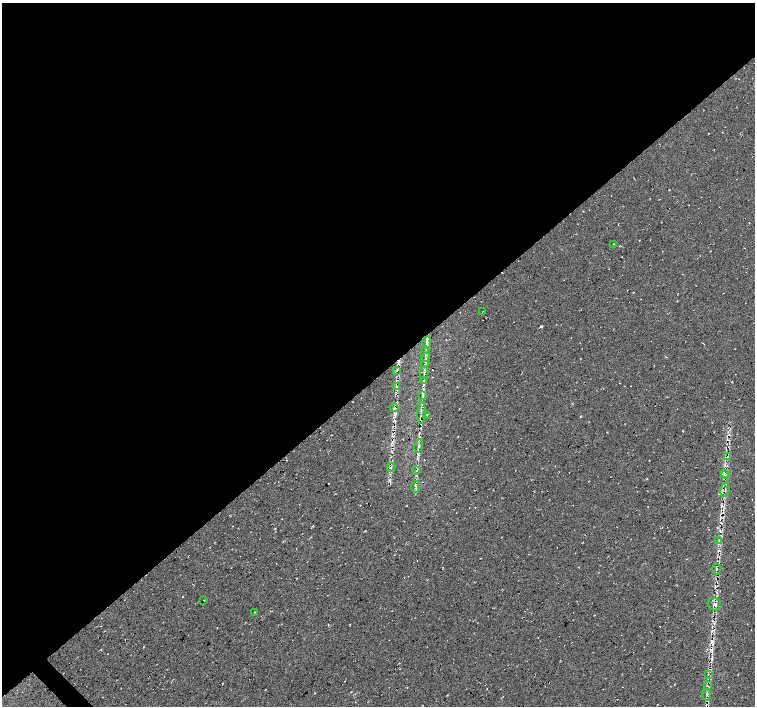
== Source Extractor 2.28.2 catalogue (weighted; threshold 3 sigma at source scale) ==
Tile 2 of 4 x 4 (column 2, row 1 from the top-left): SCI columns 1506-3010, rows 4374-5781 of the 6020 x 5994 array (HDU 1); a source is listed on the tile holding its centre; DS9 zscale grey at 2 x 2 block average (1 PNG px = mean of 2 x 2 image px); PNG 757 x 708 px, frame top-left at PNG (2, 3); each listed source drawn as its Kron ellipse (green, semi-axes under 4 px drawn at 4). Shown black and unused: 53% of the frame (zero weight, under 2 of 3 exposures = <1% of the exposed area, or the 3 px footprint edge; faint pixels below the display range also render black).
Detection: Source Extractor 2.28.2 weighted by HDU 2 'WHT'; one run over the whole footprint, this tile lists its part. Background 0.0325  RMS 0.013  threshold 0.0563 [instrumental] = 3 sigma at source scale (4.5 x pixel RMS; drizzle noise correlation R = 1.50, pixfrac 1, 0.0396/0.0396 arcsec/px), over >= 5 px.
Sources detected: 35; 4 cosmic-ray / hot-pixel residue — neither listed nor drawn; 1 coinciding with a brighter row at this scale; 1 inside a brighter listed object's ellipse — not listed separately; the other 29 listed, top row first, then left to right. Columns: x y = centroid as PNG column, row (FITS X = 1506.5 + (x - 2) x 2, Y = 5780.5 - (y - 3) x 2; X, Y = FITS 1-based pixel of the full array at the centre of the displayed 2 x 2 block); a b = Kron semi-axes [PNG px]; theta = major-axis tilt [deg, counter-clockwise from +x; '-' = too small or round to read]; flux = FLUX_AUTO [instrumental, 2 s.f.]
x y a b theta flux
614 244 3 2 - 1.6
483 311 2 2 - 7.6
427 342 6 3 85 6.4
425 354 7 2 90 4.4
425 360 7 3 74 7.2
397 370 3 2 - 1.8
424 373 6 3 90 5.4
424 381 3 2 - 2.3
396 387 3 2 - 2.6
423 396 4 3 - 4.1
394 408 4 2 - 2.9
421 413 11 3 87 11
427 415 2 2 - 4.5
419 446 7 3 77 8.1
728 457 2 2 - 1.2
391 467 4 2 - 2.6
417 470 3 2 - 1.5
724 473 4 2 - 2.5
726 474 2 2 - 1.8
416 487 6 2 90 3.2
725 490 7 2 75 2.5
719 540 3 2 - 1.3
717 569 5 2 - 3
204 600 2 2 - 4
715 604 7 6 - 9.6
255 612 2 2 - 20
708 674 2 2 - 1.3
707 686 2 2 - 1.5
706 695 6 2 -79 3.1
Diffuse or blended objects may show on this block-average render without a row.